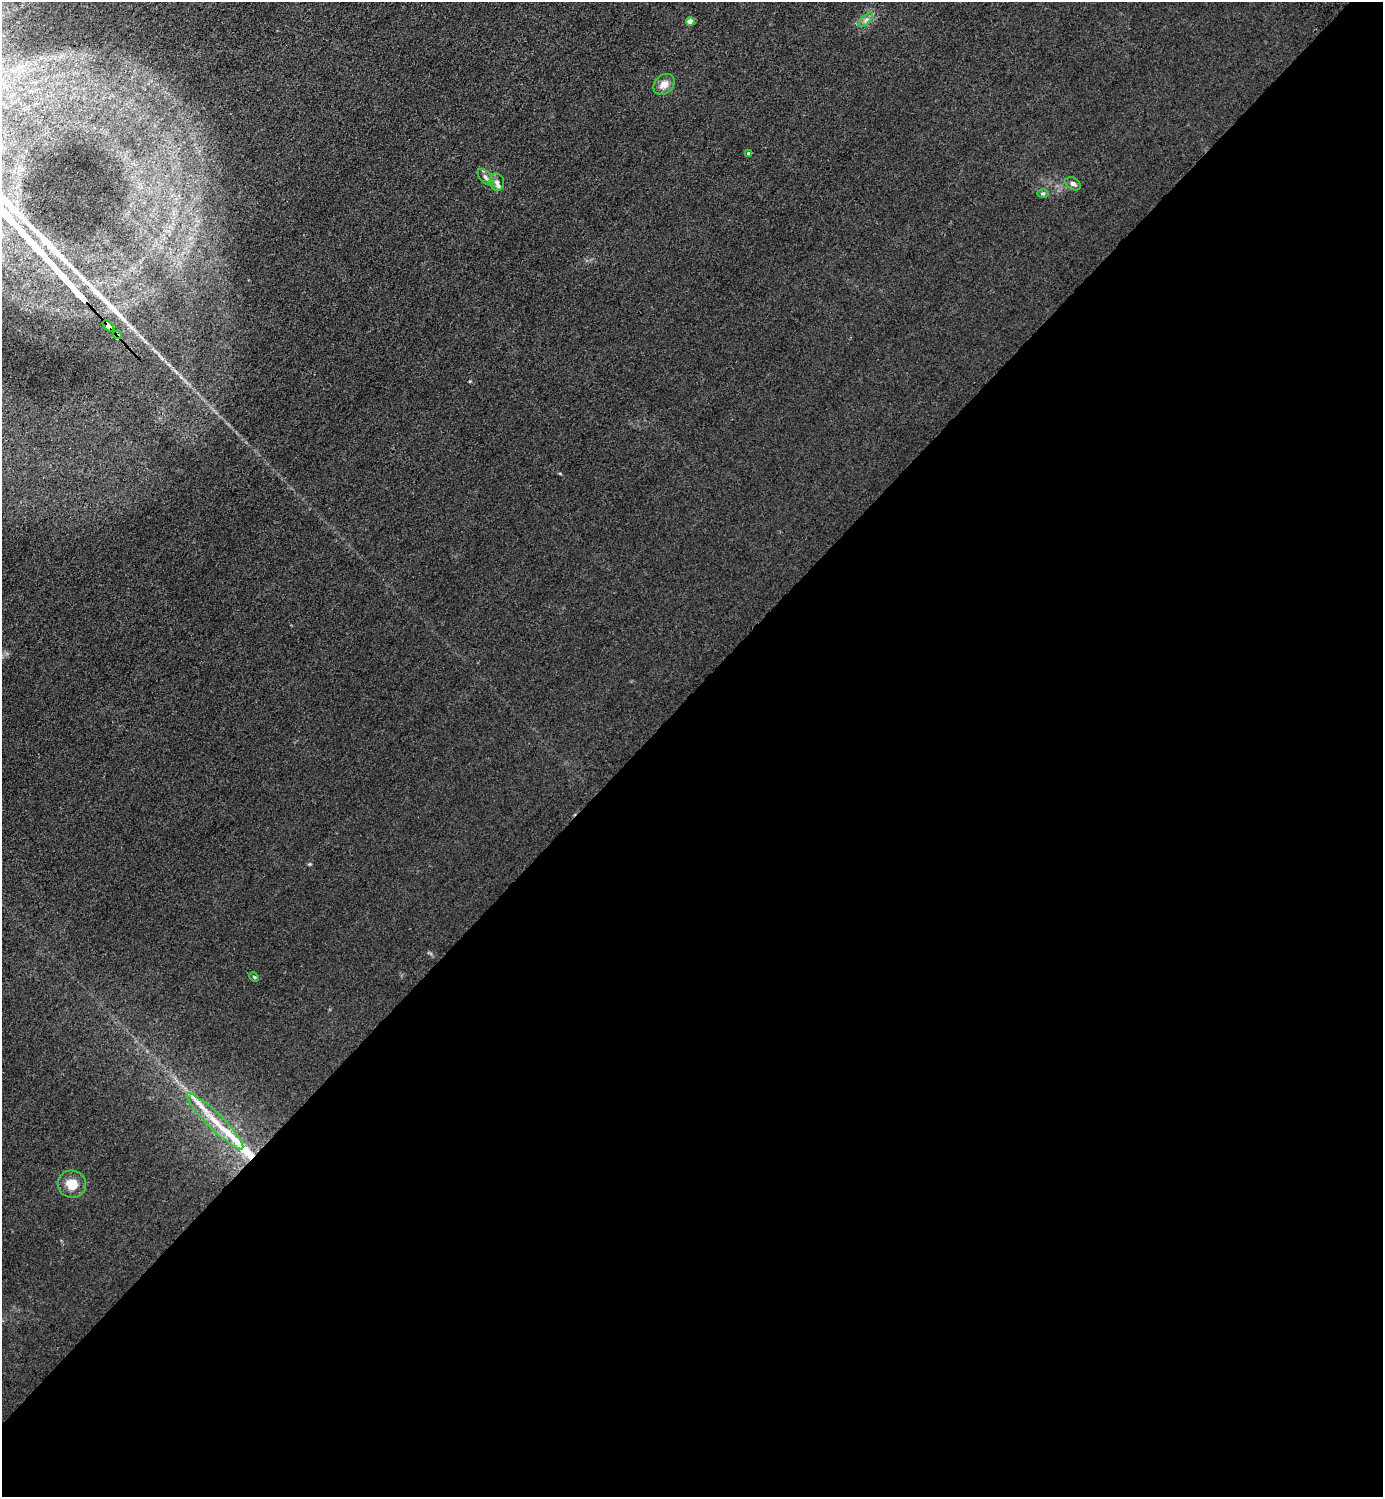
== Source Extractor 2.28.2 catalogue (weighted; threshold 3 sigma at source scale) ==
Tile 15 of 4 x 4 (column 3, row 4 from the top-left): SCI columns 3065-4445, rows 3-1497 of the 5985 x 5985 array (HDU 1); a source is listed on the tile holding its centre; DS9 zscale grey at full resolution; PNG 1385 x 1499 px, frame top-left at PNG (2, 2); each listed source drawn as its Kron ellipse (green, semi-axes under 4 px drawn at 4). Shown black and unused: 54% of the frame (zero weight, under 3 of 4 exposures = <1% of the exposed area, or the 3 px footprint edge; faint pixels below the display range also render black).
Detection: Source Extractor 2.28.2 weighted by HDU 2 'WHT'; one run over the whole footprint, this tile lists its part. Background 0.0222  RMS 0.0063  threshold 0.0285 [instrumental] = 3 sigma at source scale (4.5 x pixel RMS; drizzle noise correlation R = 1.50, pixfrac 1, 0.05/0.05 arcsec/px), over >= 5 px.
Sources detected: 14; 1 long thin detection or spike segment (spike, bleed or trail) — neither listed nor drawn; the other 13 listed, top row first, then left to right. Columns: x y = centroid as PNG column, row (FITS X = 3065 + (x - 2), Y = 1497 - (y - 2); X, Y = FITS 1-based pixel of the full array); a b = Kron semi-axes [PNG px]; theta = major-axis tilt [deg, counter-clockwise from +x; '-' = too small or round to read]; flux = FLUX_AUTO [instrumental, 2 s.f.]
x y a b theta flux
866 20 9 3 45 1.6
690 21 4 4 - 4.2
664 84 12 9 43 5
748 153 4 3 - 1.3
485 177 10 5 -49 2.2
497 182 9 7 -74 2.7
1073 184 8 6 -30 2.5
1043 194 6 4 0 0.88
108 326 7 4 -44 270
117 335 4 3 - 4.3
254 977 5 3 - 0.65
215 1121 39 8 -45 15
72 1184 14 13 - 9
Overlapping masked pixels (flux is a lower limit): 2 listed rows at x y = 108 326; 117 335